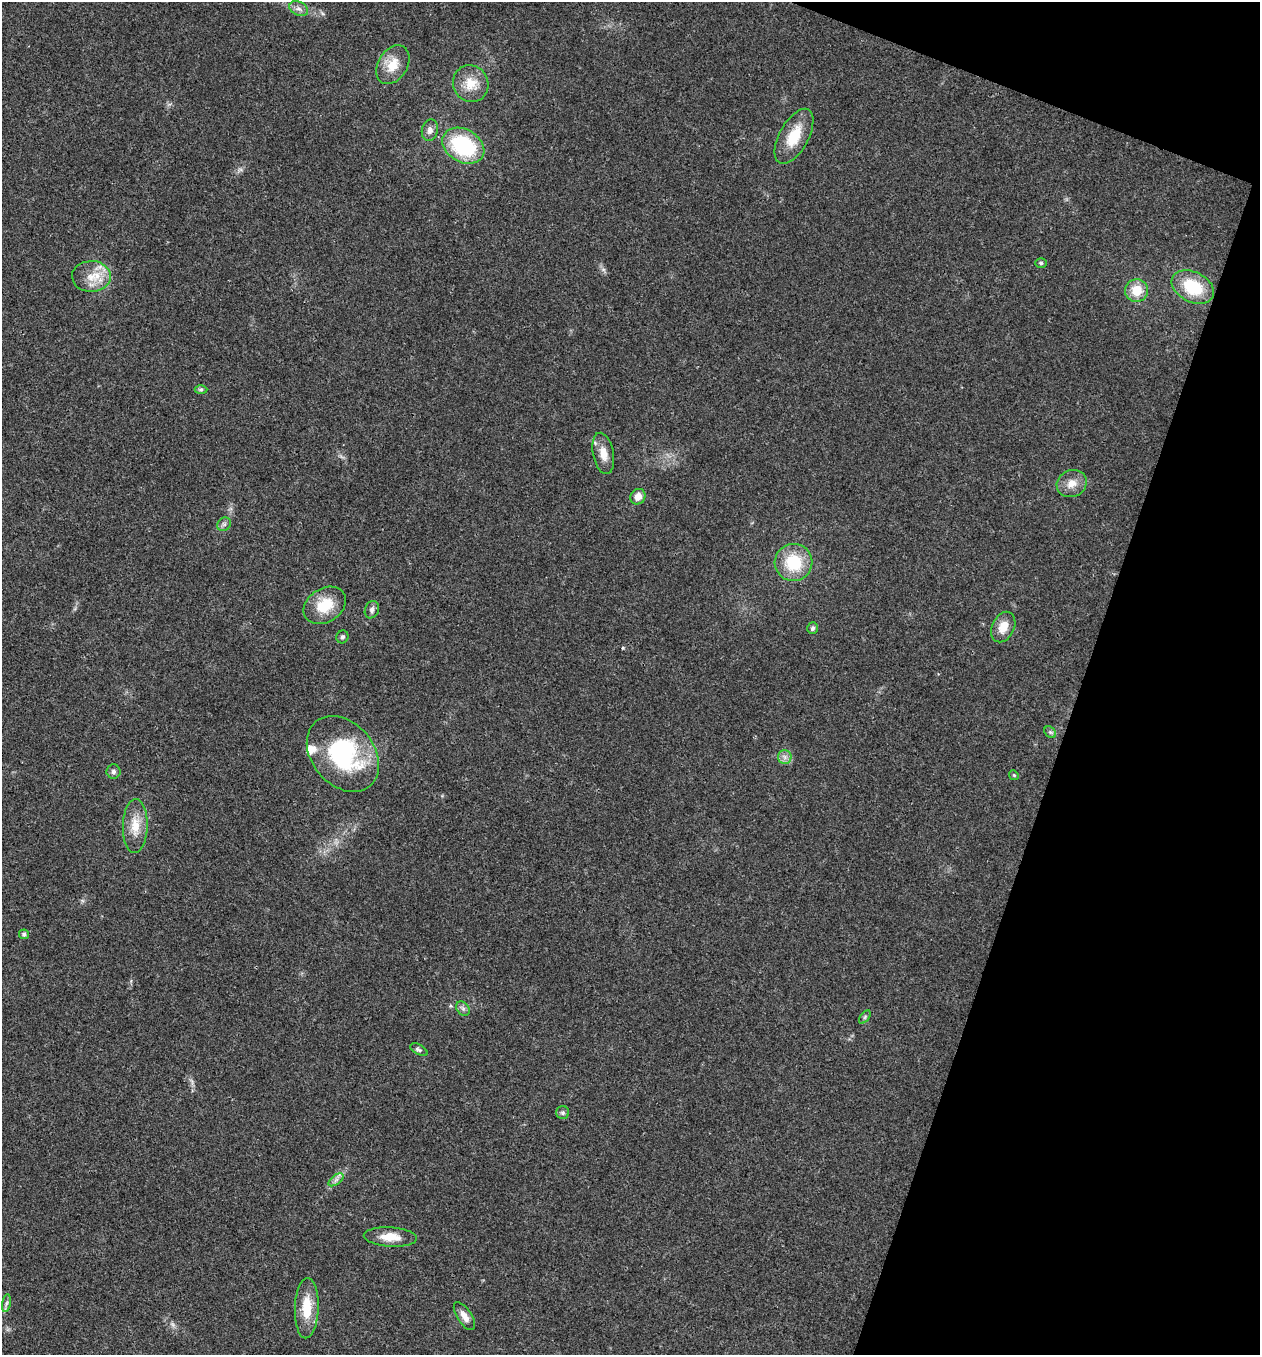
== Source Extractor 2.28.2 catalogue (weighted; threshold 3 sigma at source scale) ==
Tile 8 of 4 x 4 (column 4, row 2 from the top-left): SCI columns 4038-5295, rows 2707-4059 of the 5430 x 5417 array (HDU 1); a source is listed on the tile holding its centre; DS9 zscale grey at full resolution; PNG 1262 x 1357 px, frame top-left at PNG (2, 2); each listed source drawn as its Kron ellipse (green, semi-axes under 4 px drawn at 4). Shown black and unused: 17% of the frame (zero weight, under 3 of 4 exposures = <1% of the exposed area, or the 3 px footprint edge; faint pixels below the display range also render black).
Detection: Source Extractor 2.28.2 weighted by HDU 2 'WHT'; one run over the whole footprint, this tile lists its part. Background 0.0221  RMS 0.0041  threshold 0.0182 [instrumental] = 3 sigma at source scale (4.5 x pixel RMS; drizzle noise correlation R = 1.50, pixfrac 1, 0.05/0.05 arcsec/px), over >= 5 px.
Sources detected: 39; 1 too faint to see at this stretch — neither listed nor drawn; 1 inside a brighter listed object's ellipse — not listed separately; the other 37 listed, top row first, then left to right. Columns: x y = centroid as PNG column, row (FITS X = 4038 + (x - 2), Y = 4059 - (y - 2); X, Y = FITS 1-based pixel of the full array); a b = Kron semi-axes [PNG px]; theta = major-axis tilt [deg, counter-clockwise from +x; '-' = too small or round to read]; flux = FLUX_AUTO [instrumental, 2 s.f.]
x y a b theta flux
299 9 10 6 -28 1.8
393 65 21 14 58 7.8
471 84 19 17 -63 7.9
430 130 11 8 78 2.2
794 136 30 14 61 12
463 146 22 16 -30 34
1041 263 6 5 - 0.64
91 276 19 15 0 7.9
1193 287 22 15 -27 17
1137 290 11 11 - 7.8
201 389 6 4 1 0.69
603 453 21 10 -78 5
1072 484 15 13 24 4.8
638 497 8 7 - 3.6
224 524 7 6 - 1.1
793 562 19 18 - 17
325 605 23 17 32 12
372 610 9 7 68 1.6
1003 627 16 11 65 5.9
812 628 6 5 - 1
342 637 6 6 - 0.9
1050 732 6 5 - 0.89
343 754 42 31 -50 48
785 757 7 6 - 1.7
113 771 7 7 - 1.3
1014 775 5 4 - 0.51
135 826 27 12 89 7.9
24 934 5 5 - 1
463 1008 8 6 -54 1.2
865 1017 7 4 54 0.69
419 1050 10 5 -29 1
563 1113 6 6 - 0.89
336 1180 9 4 37 1.3
390 1237 26 9 -3 6.8
6 1303 9 4 81 0.95
307 1308 30 12 88 12
464 1316 16 7 -57 3.5
Unlisted compact peaks at least as high as the median listed source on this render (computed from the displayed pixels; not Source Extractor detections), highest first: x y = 623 648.